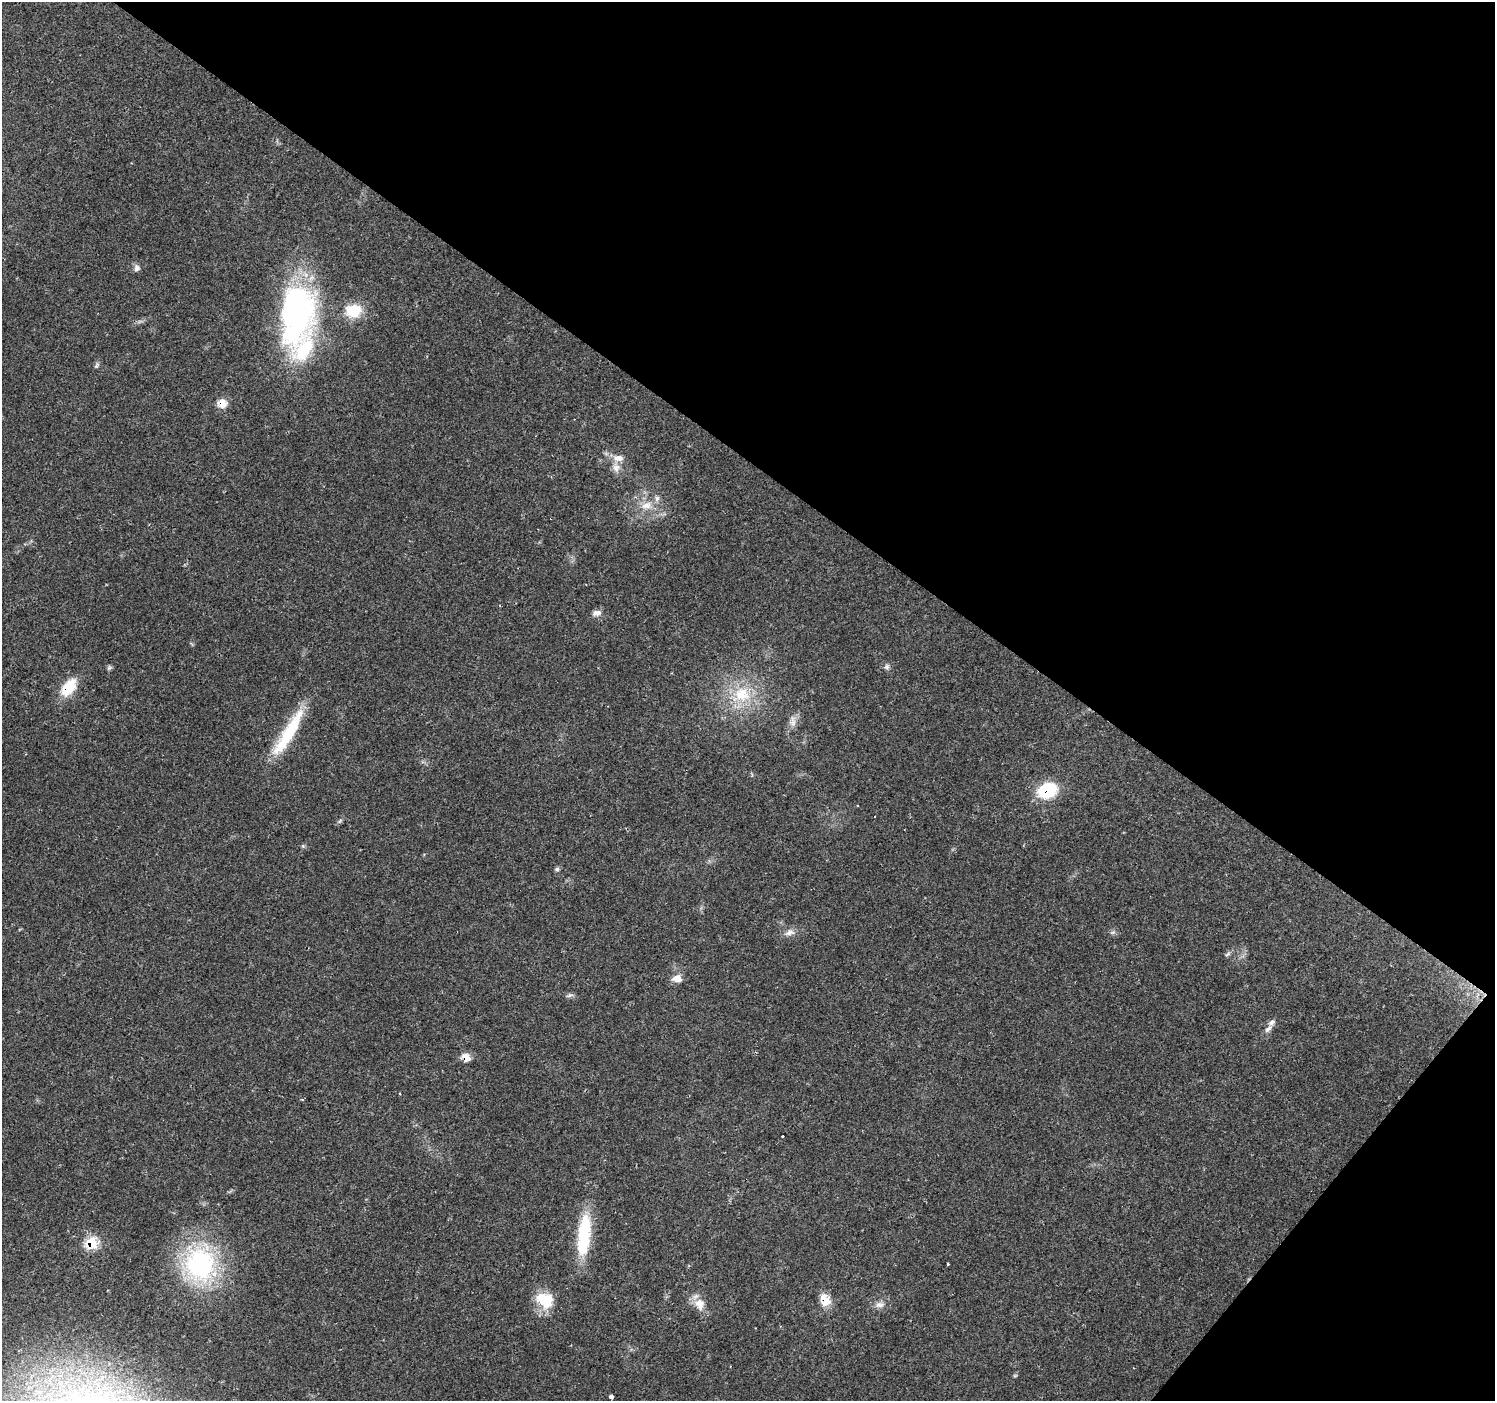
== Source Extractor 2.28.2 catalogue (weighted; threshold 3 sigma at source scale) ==
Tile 8 of 4 x 4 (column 4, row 2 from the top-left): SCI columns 4479-5971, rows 2972-4370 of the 5976 x 6010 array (HDU 1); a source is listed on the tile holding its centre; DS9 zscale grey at full resolution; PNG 1497 x 1403 px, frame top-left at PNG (2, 2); no overlay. Shown black and unused: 36% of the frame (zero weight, under 2 of 3 exposures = <1% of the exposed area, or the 3 px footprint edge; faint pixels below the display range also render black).
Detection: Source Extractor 2.28.2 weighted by HDU 2 'WHT'; one run over the whole footprint, this tile lists its part. Background 0.0614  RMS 0.0046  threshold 0.0205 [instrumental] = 3 sigma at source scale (4.5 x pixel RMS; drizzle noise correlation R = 1.50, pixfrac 1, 0.0396/0.0396 arcsec/px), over >= 5 px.
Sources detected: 42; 1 cosmic-ray / hot-pixel residue — not listed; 4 inside a brighter listed object's ellipse — not listed separately; the other 37 listed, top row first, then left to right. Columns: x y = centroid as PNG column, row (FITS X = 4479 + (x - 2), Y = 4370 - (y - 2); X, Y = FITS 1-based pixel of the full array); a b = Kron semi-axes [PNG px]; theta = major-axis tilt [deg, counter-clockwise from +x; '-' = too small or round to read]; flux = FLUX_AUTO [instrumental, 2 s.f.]
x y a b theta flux
137 268 10 8 83 1.7
353 311 20 16 4 12
297 313 77 41 83 120
97 365 9 5 60 1
222 403 11 10 - 5
618 458 15 9 -3 4.1
616 467 12 11 - 3.4
646 505 16 10 15 5.6
597 613 12 7 5 2.4
887 667 8 7 - 1.3
109 668 8 6 68 0.82
69 687 20 11 53 14
742 694 24 21 1 19
793 721 16 8 -86 3
288 733 70 14 59 26
1047 790 19 14 19 23
875 816 2 2 - 0.36
340 821 9 3 45 0.78
557 869 7 6 - 0.91
790 932 15 8 16 2.9
1113 932 7 4 18 0.83
1227 954 8 3 45 0.81
677 978 12 9 5 4.1
570 995 10 3 15 0.97
1268 1029 12 6 44 2
466 1057 11 8 -44 4
782 1136 3 3 - 1.5
584 1235 51 15 84 28
92 1243 9 8 - 18
200 1264 43 37 -81 66
948 1264 3 3 - 1.4
548 1299 35 14 -5 11
825 1300 15 11 -67 6.9
699 1304 18 14 -71 5.7
880 1305 12 8 5 2.6
1015 1375 6 4 19 0.54
611 1396 4 3 - 2.5
Overlapping masked pixels (flux is a lower limit): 6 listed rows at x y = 222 403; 69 687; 1047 790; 466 1057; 92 1243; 825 1300